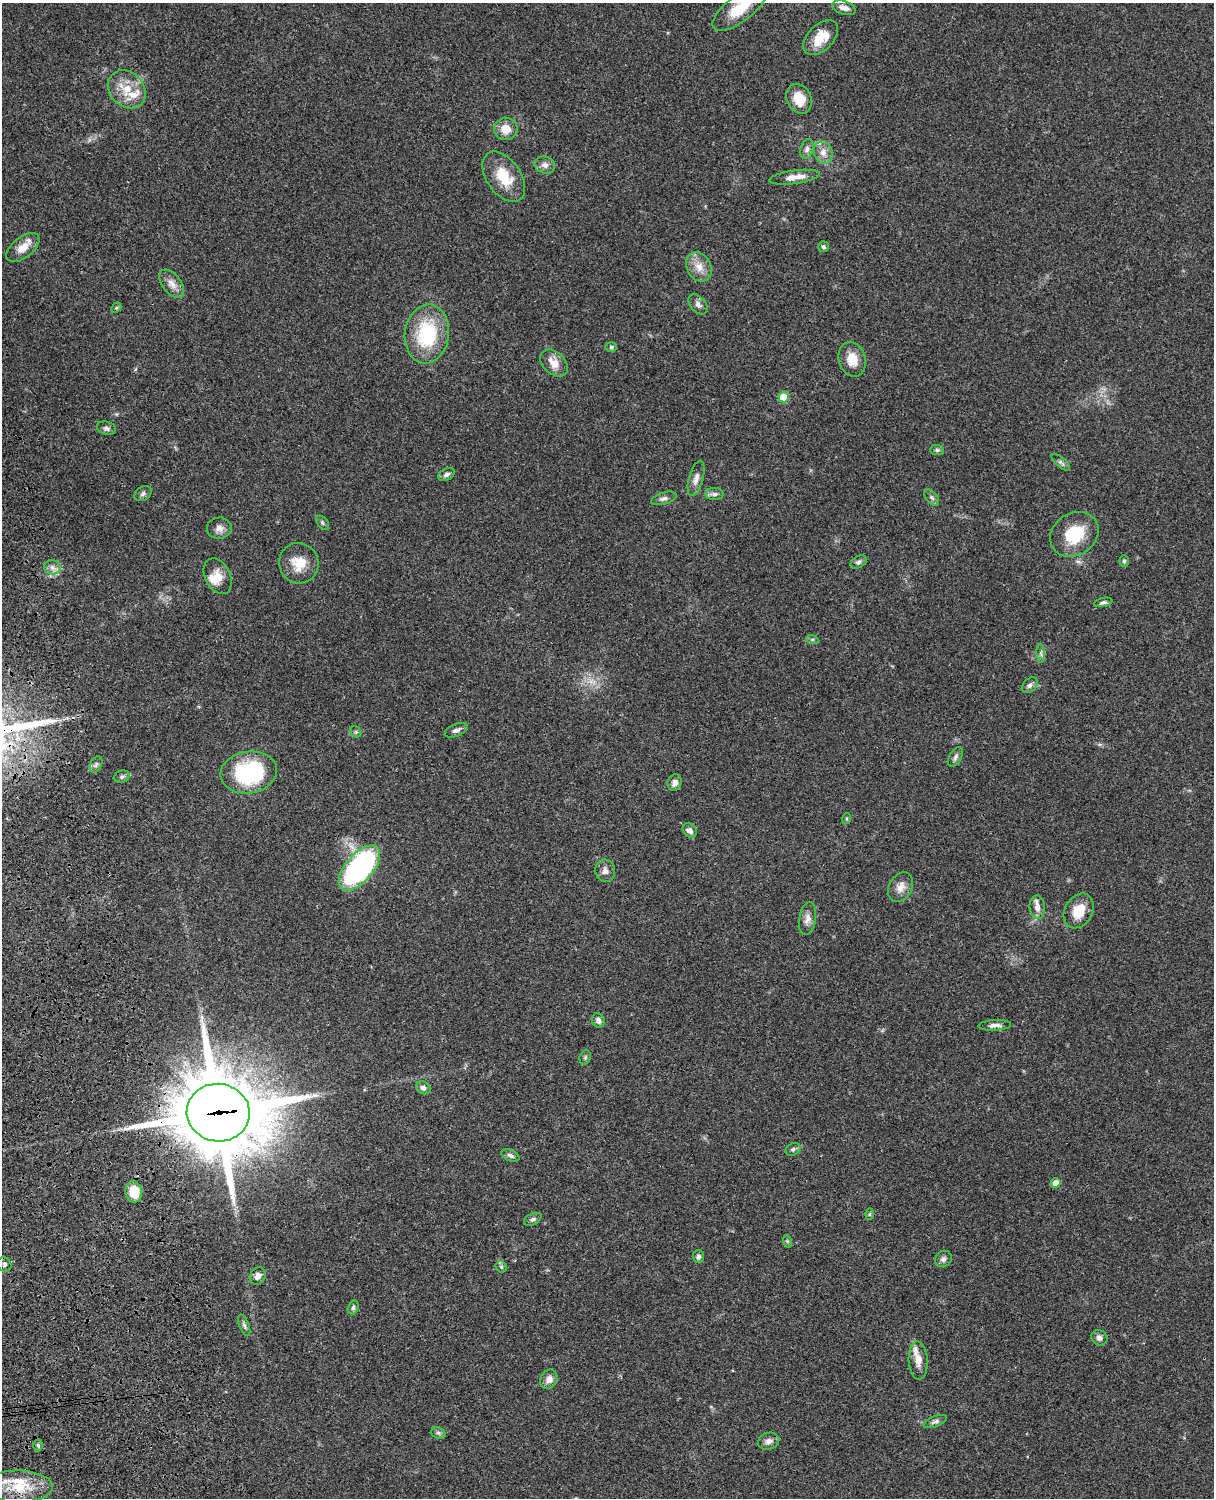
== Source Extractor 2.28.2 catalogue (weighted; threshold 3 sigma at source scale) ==
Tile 7 of 4 x 3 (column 3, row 2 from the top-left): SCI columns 2545-3756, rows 1773-3268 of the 5087 x 4927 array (HDU 1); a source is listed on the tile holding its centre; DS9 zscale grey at full resolution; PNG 1216 x 1500 px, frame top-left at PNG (2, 3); each listed source drawn as its Kron ellipse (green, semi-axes under 4 px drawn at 4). Shown black and unused: <1% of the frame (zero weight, under 3 of 4 exposures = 6% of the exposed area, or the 3 px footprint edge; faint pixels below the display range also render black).
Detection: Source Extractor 2.28.2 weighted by HDU 2 'WHT'; one run over the whole footprint, this tile lists its part. Background 0.0867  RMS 0.0062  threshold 0.0278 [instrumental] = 3 sigma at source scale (4.5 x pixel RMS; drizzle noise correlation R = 1.50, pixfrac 1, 0.05/0.05 arcsec/px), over >= 5 px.
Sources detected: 90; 5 inside a brighter listed object's ellipse — not listed separately; the other 85 listed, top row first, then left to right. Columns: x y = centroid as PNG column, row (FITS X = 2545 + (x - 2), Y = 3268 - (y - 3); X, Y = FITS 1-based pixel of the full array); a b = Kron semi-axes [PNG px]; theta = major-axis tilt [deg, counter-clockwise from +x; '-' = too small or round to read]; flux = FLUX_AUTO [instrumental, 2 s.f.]
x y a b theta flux
740 8 32 13 37 18
844 8 12 6 -18 3.6
821 38 21 12 45 12
127 89 21 17 -46 15
799 99 15 12 -65 11
506 129 12 11 - 7.3
807 149 10 6 74 2.4
823 152 11 9 -71 5
545 165 10 8 -19 3.3
504 177 28 17 -55 17
794 177 25 6 8 7.1
823 247 5 5 - 1.3
23 248 19 10 38 7.9
699 267 15 12 -61 7.3
172 284 16 9 -53 4.9
698 304 12 7 -49 2.7
116 308 6 4 43 0.81
427 334 29 22 82 41
611 347 6 5 - 0.96
852 359 18 13 -73 9.9
554 363 16 11 -43 7.4
784 397 5 5 - 20
106 428 10 6 -16 2
937 450 7 5 -1 1.3
1061 462 11 5 -40 1.6
446 474 9 5 27 1.8
696 478 18 7 75 4.1
143 494 9 6 32 1.8
714 494 9 6 0 2.1
664 498 13 6 17 2.2
932 498 9 5 -52 1.7
323 523 8 5 -51 1.2
219 528 12 10 5 4
1074 534 25 21 33 25
1124 561 6 5 - 1.1
858 562 9 6 32 1.8
299 563 20 19 - 12
52 567 8 7 - 2.8
218 576 19 12 -64 7.3
1103 602 9 4 12 1.5
812 639 6 4 -18 0.88
1041 653 9 3 -85 1.4
1030 685 9 6 45 2.2
456 730 12 6 23 2.4
356 732 6 5 - 1
955 757 10 6 59 1.9
96 765 9 5 63 1.7
249 772 28 21 9 58
122 777 8 6 18 1.5
675 783 8 7 - 2.8
846 819 5 3 - 0.67
690 830 8 6 -43 2.7
359 868 27 14 49 120
605 871 11 10 - 3.3
901 887 16 11 60 5.4
1037 907 12 7 -85 4.5
1079 911 18 13 61 12
807 919 16 8 80 4.3
598 1020 7 6 - 2.2
995 1025 16 5 3 2.9
585 1057 7 5 71 1
423 1088 7 6 - 2.3
218 1113 31 29 -8 7000
793 1149 8 6 27 1.6
510 1155 9 5 -24 1.9
1056 1183 5 5 - 8.9
134 1192 11 8 -78 14
869 1214 6 4 88 0.77
533 1219 9 5 26 1.7
787 1241 6 4 -72 0.84
698 1257 6 5 - 1.6
943 1259 9 7 40 2.1
4 1264 7 6 - 1.7
501 1267 6 5 - 1.1
258 1276 9 7 55 3.3
353 1308 7 5 74 1.4
244 1325 11 5 -69 1.5
1099 1338 8 7 - 2.6
918 1360 19 9 -87 6.4
549 1379 10 8 62 4
935 1421 12 5 21 2
438 1433 7 5 -20 1.4
769 1441 11 8 15 3.2
38 1445 6 5 - 1
18 1486 34 16 -1 21
Overlapping masked pixels (flux is a lower limit): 2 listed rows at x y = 359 868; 218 1113
Isophote crosses this tile's border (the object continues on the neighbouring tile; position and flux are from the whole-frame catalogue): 1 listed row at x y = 740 8